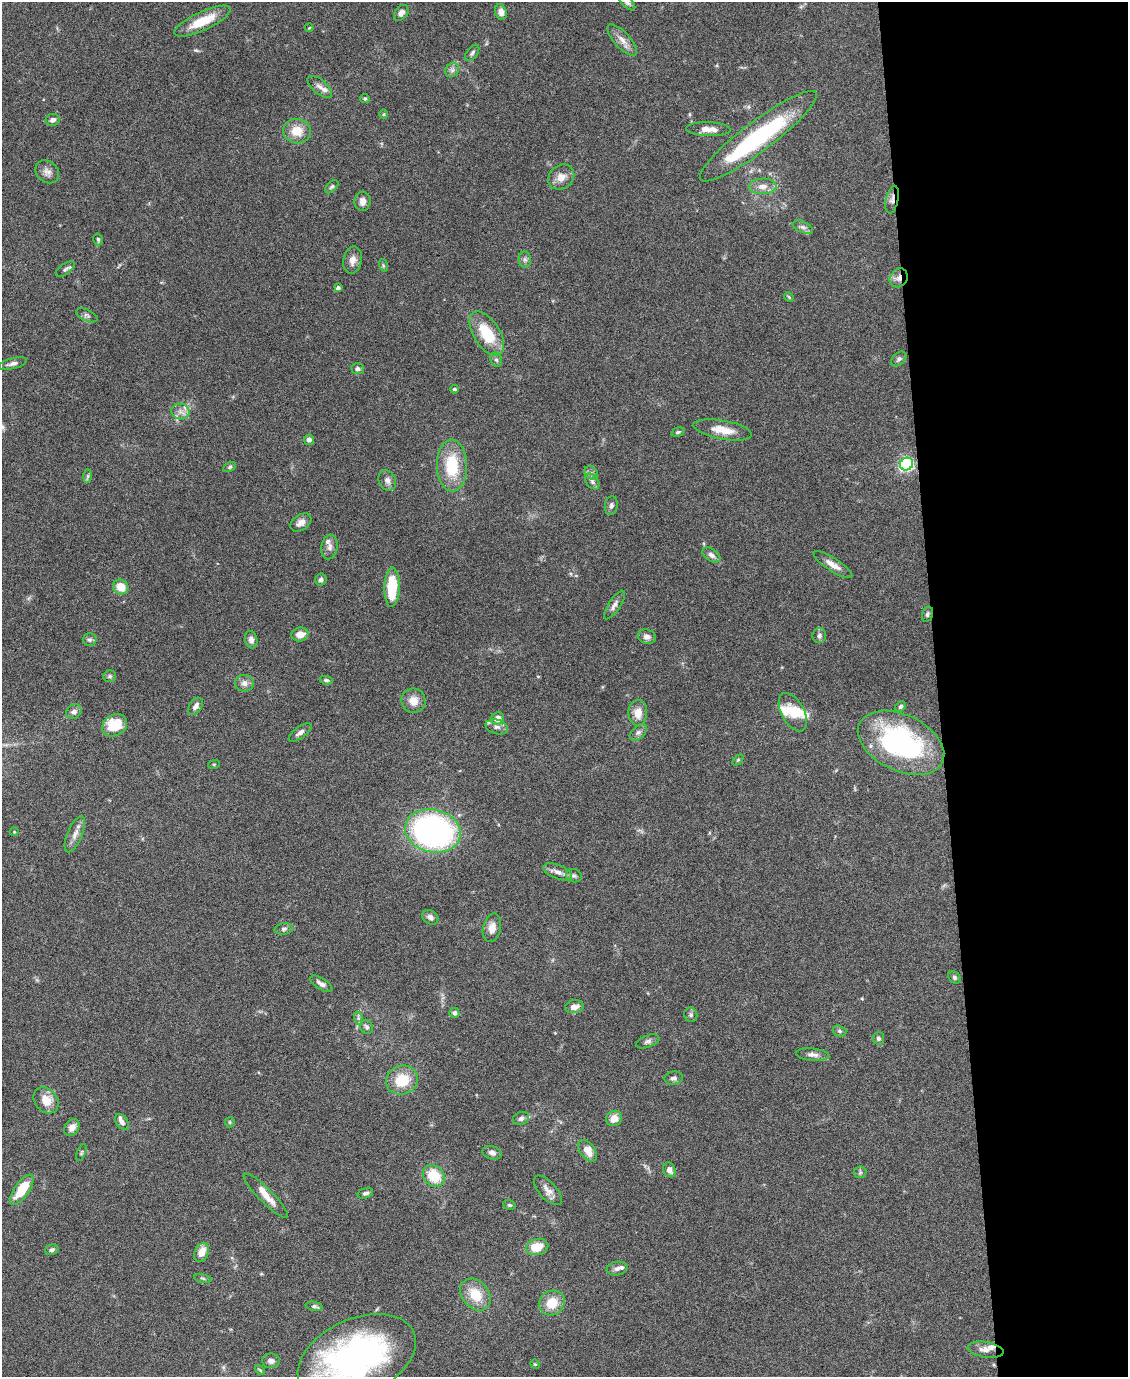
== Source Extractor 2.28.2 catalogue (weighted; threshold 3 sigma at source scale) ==
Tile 8 of 4 x 3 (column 4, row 2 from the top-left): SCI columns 3382-4507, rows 1604-2978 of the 4507 x 4480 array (HDU 1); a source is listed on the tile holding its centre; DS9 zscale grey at full resolution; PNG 1130 x 1379 px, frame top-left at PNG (2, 2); each listed source drawn as its Kron ellipse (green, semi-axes under 4 px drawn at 4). Shown black and unused: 17% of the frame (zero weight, under 4 of 8 exposures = <1% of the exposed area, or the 3 px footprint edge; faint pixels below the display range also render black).
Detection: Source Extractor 2.28.2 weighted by HDU 2 'WHT'; one run over the whole footprint, this tile lists its part. Background 0.0544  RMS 0.0038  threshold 0.0155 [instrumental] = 3 sigma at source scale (4.09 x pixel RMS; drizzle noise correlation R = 1.36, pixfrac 0.8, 0.05/0.05 arcsec/px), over >= 5 px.
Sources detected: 141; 2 inside a brighter object's white glare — neither listed nor drawn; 8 inside a brighter listed object's ellipse — not listed separately; the other 131 listed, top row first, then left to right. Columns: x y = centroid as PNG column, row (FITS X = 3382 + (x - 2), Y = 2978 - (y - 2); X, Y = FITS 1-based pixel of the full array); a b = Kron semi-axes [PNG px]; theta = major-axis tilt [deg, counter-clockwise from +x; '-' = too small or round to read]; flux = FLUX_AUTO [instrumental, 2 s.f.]
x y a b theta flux
627 2 10 5 -45 0.9
501 12 8 6 -73 2.5
401 13 9 6 52 1.8
202 21 30 9 25 8.5
309 28 4 3 - 0.3
622 40 20 8 -48 2.8
472 53 9 5 54 0.91
452 70 7 6 - 1
320 87 15 7 -39 2
365 98 5 4 - 0.47
384 114 5 3 - 0.35
53 120 7 6 - 1.4
708 129 22 7 -2 3.3
297 131 14 12 -6 6.2
758 136 72 15 37 45
47 172 13 10 -41 2.1
561 177 14 11 40 3.4
763 186 14 8 3 2.8
332 187 8 5 44 0.67
892 200 14 6 77 1.6
363 201 9 8 - 2
803 227 10 5 -24 1.1
98 239 6 4 -75 0.65
525 259 8 6 -89 0.97
353 260 13 9 79 2.5
383 265 6 4 -73 0.48
65 269 11 5 36 0.98
899 278 10 8 54 2.2
338 288 4 4 - 1.2
789 297 5 4 - 0.4
87 315 11 5 -25 0.99
487 333 24 13 -58 13
899 359 9 6 42 0.86
496 360 7 5 -65 0.79
13 364 14 5 14 1.5
357 369 6 5 - 1.2
454 389 4 4 - 0.64
180 412 9 8 - 2.1
723 430 30 9 -10 5.9
678 432 7 4 16 0.57
309 440 5 5 - 1.2
907 464 7 6 - 73
452 466 26 15 -89 15
230 467 7 4 28 0.58
591 473 7 6 - 0.99
88 476 7 4 89 0.62
387 480 10 8 -65 1.7
592 482 9 6 -52 1.1
611 505 9 6 84 1
301 522 11 7 35 2.2
329 547 12 8 83 1.7
711 555 10 6 -33 1.7
833 565 23 6 -33 3
321 580 6 5 - 0.98
121 587 8 7 - 5.3
392 587 20 7 88 13
614 605 16 6 57 1.8
927 614 8 5 74 0.77
300 634 8 7 - 3.3
819 636 7 7 - 1.2
647 637 9 7 -15 1.6
89 640 7 6 - 0.82
251 640 9 6 -78 1.5
110 676 6 5 - 0.68
326 680 6 4 -9 0.6
244 683 9 8 - 1.8
413 701 12 12 - 3.6
195 706 9 6 56 1.8
900 706 6 5 - 0.83
74 712 8 6 38 1.5
793 712 21 11 -61 5.7
638 713 13 9 88 4
498 718 7 6 - 2.6
115 725 13 10 31 10
497 727 11 7 -16 1.6
638 732 10 6 44 1.3
300 733 13 5 35 1.5
901 743 46 28 -26 60
738 760 6 4 45 0.47
214 764 6 3 18 0.36
433 831 28 21 -13 100
14 832 4 3 - 0.26
75 834 19 7 67 2.6
558 872 15 7 -23 2.2
574 876 8 6 -22 0.88
430 917 8 6 -32 1.6
492 928 14 8 76 2.7
284 929 9 5 8 0.98
954 977 7 5 -47 0.78
321 984 13 5 -32 1.8
574 1007 9 6 9 2.4
454 1013 5 5 - 1
691 1015 7 6 - 0.79
358 1018 7 4 -72 0.68
367 1027 7 6 - 0.92
839 1031 7 5 -17 0.73
878 1038 6 5 - 0.88
648 1041 12 6 20 1.1
812 1055 17 6 -6 1.8
674 1078 9 6 11 1.2
402 1080 16 14 25 9.3
46 1100 14 11 -50 5.2
521 1118 8 6 22 1.2
614 1119 8 7 - 3.6
122 1122 9 5 -55 1.4
230 1122 5 5 - 0.46
72 1127 9 6 54 1.9
588 1151 12 7 -54 4.4
81 1152 9 3 69 0.44
492 1153 10 6 -15 1.3
669 1170 8 6 -63 1.6
860 1172 6 6 - 0.64
434 1176 12 10 -47 10
22 1190 17 7 55 9.8
548 1190 18 8 -47 2.5
365 1193 8 5 15 0.89
266 1196 30 7 -45 4.2
509 1205 6 4 -18 0.52
537 1247 11 8 13 6.9
52 1250 7 5 14 0.86
202 1252 10 7 67 3.7
617 1269 10 6 9 1.3
203 1278 9 3 -13 0.51
475 1294 18 13 -50 8
552 1303 13 12 - 6.8
314 1306 9 4 -13 0.93
986 1350 18 8 -8 2.6
357 1357 62 38 24 110
271 1361 9 7 -1 1.4
535 1364 5 4 - 0.35
260 1370 6 3 -45 0.43
Overlapping masked pixels (flux is a lower limit): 3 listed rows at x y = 892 200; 899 278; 927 614
Isophote crosses this tile's border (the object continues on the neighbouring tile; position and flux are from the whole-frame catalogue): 2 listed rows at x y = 627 2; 357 1357